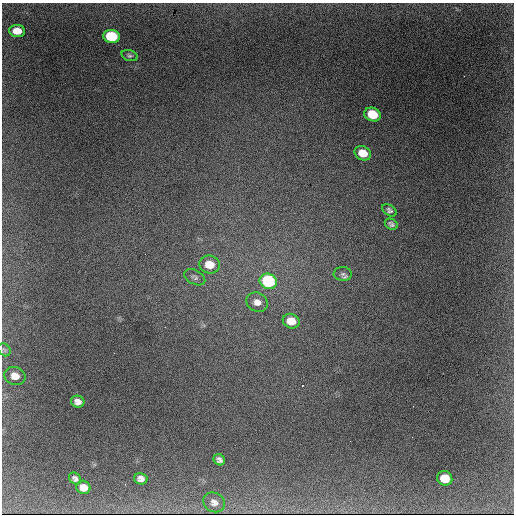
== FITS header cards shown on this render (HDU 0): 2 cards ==
NAXIS1  =                  512
NAXIS2  =                  512

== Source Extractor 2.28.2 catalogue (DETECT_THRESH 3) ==
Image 512 x 512 px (HDU 0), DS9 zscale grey, 1 PNG px = 1 image px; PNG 516 x 516 px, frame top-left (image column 1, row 512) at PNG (2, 3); each listed source drawn as its Kron ellipse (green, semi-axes under 4 px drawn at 4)
Background 1130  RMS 33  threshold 98.3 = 3 sigma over >= 5 px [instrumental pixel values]
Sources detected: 22; all 22 listed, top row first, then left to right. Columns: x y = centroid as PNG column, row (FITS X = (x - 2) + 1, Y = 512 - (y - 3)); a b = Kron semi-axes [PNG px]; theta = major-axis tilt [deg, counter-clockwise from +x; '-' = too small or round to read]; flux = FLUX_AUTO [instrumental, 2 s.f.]
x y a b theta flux
17 31 8 6 -6 31000
111 36 8 6 -9 140000
129 56 8 5 -19 4700
372 114 8 6 -24 67000
363 153 8 6 -25 33000
389 210 8 5 -36 5900
391 224 7 5 -28 5500
210 265 10 9 - 35000
343 274 9 7 -5 6600
195 277 11 7 -28 6900
268 281 9 7 -21 210000
257 302 11 9 -29 15000
291 321 8 7 - 30000
4 350 7 5 -45 4600
15 376 10 9 - 22000
78 402 7 6 - 12000
219 460 6 5 - 7000
75 478 7 5 -43 7200
445 478 8 7 - 53000
141 479 7 5 -14 9800
83 487 7 6 - 21000
214 502 11 9 -31 13000